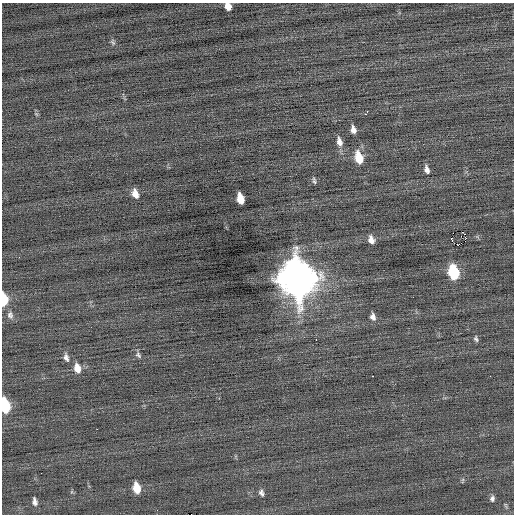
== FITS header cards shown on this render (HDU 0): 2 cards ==
NAXIS1  =                  512 / Axis length
NAXIS2  =                  512 / Axis length

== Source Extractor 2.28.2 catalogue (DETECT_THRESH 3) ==
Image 512 x 512 px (HDU 0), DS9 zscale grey, 1 PNG px = 1 image px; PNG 516 x 516 px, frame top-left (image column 1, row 512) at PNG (2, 3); no overlay
Background -0.0154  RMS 0.73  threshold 2.19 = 3 sigma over >= 5 px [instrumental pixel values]
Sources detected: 36; all 36 listed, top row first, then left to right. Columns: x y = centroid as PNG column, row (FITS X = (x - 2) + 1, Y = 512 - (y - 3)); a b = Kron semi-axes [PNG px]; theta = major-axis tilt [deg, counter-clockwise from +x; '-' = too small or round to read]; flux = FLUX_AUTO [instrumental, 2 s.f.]
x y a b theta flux
228 6 7 5 -66 370
113 42 8 5 -42 100
367 111 3 2 - 140
365 114 3 2 - 160
353 130 8 5 -79 270
339 142 13 7 -75 310
359 158 12 7 -74 1100
427 169 10 5 -74 210
314 181 8 4 -75 96
135 194 10 6 -72 390
240 199 9 6 -76 830
461 236 2 2 - 26
451 239 3 2 - 120
371 240 9 6 -72 310
458 245 3 2 - 200
19 257 3 2 - 38
454 272 10 7 -78 3600
297 278 15 12 -72 140000
4 300 9 5 -86 2000
10 315 10 8 -81 200
373 317 9 6 -77 220
476 339 8 5 -72 110
316 340 3 2 - 240
138 355 9 6 -56 130
66 357 11 6 -74 200
77 368 11 7 -76 460
373 376 2 2 - 36
490 376 2 2 - 96
5 406 10 6 -80 3600
97 429 2 2 - 69
41 473 2 2 - 100
136 488 9 6 -78 870
261 493 8 5 -70 150
492 498 7 5 86 140
35 502 9 5 -78 190
506 505 9 3 -69 69
At the frame edge (FLAGS 8, measured only in part): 3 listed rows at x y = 228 6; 4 300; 5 406